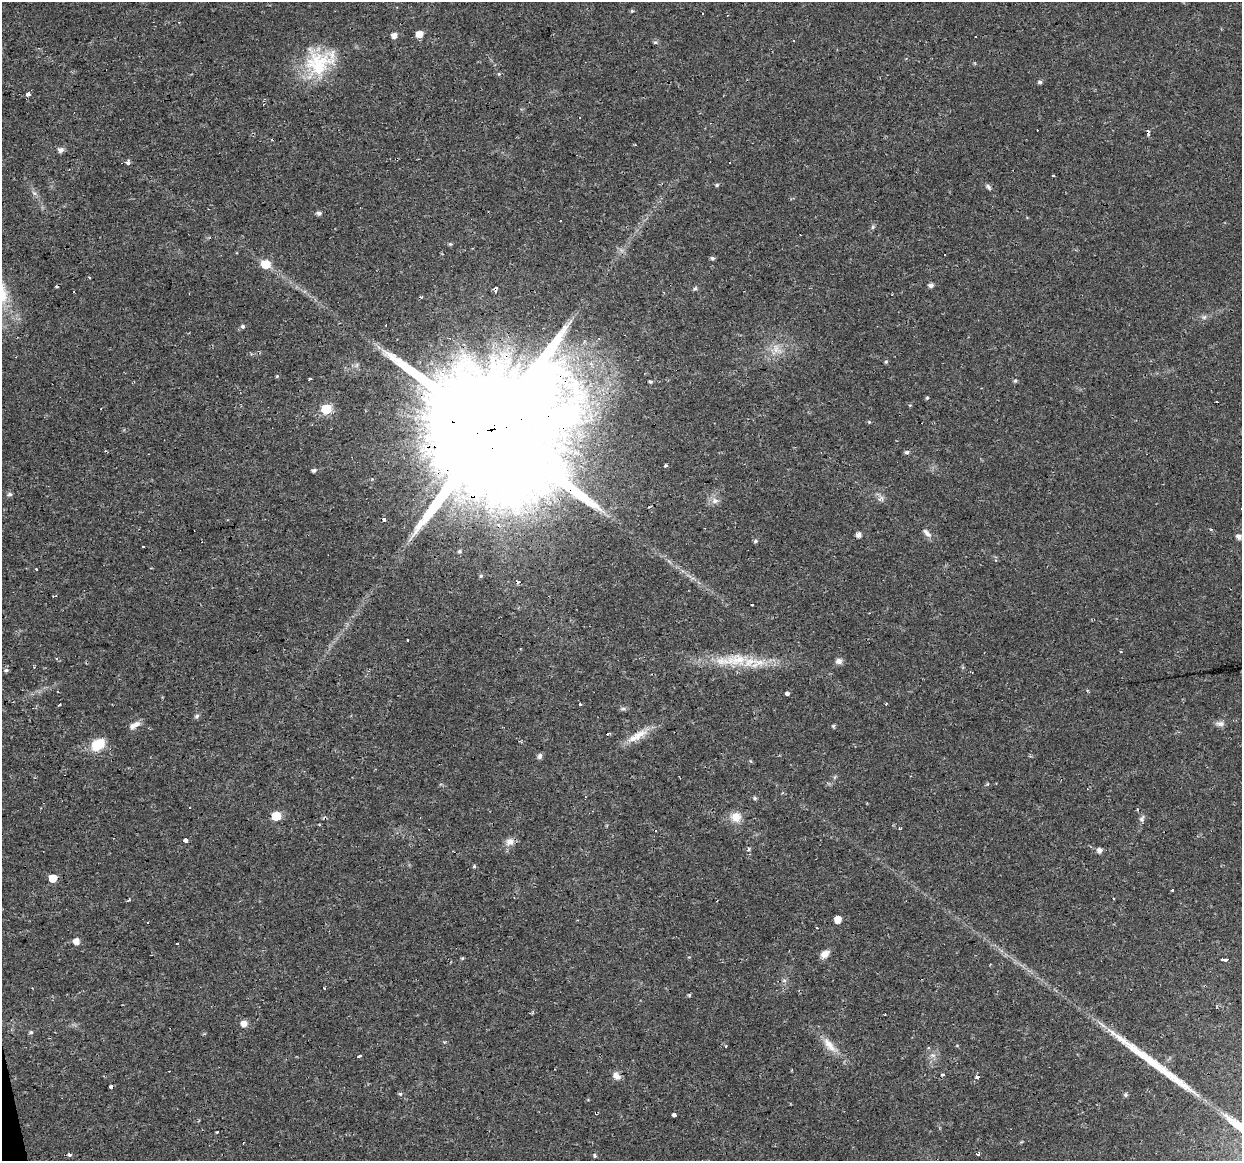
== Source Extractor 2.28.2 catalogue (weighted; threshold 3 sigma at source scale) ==
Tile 7 of 4 x 4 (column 3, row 2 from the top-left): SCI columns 2483-3722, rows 2349-3507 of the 4963 x 4744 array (HDU 1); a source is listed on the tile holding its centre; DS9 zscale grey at full resolution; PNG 1244 x 1163 px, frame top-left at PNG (2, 2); no overlay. Shown black and unused: <1% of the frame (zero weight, under 2 of 3 exposures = <1% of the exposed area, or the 3 px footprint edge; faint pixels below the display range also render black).
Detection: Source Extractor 2.28.2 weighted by HDU 2 'WHT'; one run over the whole footprint, this tile lists its part. Background 0.0216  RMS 0.0031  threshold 0.0137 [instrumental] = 3 sigma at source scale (4.5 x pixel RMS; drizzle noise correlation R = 1.50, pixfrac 1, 0.0396/0.0396 arcsec/px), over >= 5 px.
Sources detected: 133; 25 cosmic-ray / hot-pixel residue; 1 long thin detection or spike segment (spike, bleed or trail) — not listed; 2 inside a brighter listed object's ellipse — not listed separately; the other 105 listed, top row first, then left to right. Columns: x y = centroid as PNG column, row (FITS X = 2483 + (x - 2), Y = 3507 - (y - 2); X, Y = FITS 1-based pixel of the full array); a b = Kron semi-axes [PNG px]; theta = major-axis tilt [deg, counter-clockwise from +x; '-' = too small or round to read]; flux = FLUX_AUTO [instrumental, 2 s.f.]
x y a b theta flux
632 11 5 4 - 0.4
419 34 5 5 - 4.2
394 35 5 5 - 1.8
976 36 3 2 - 0.69
794 41 3 2 - 0.32
655 42 6 4 0 0.41
319 66 51 27 37 18
499 74 5 4 - 0.38
1040 82 5 4 - 0.69
28 94 4 3 - 2.8
580 118 3 3 - 0.57
1148 133 4 3 - 4.9
61 150 6 5 - 1.5
128 162 4 3 - 2.7
729 162 3 3 - 0.97
1053 176 3 3 - 2.1
717 185 5 4 - 0.47
988 187 9 5 -48 0.71
319 213 6 5 - 0.95
873 227 6 5 - 0.5
450 244 5 4 - 0.45
712 258 5 5 - 0.66
266 264 7 6 - 7.8
89 277 3 2 - 0.29
931 285 5 5 - 1.1
495 289 4 4 - 2.7
1204 317 6 6 - 0.75
243 326 5 5 - 0.7
599 338 4 3 - 0.6
776 348 15 9 -84 2.8
886 362 5 4 - 0.44
277 376 4 4 - 0.35
310 379 3 2 - 0.47
650 381 4 3 - 0.66
1015 381 6 5 - 0.51
927 398 5 4 - 0.41
326 409 6 6 - 20
869 422 5 4 - 0.35
494 429 54 28 8 22000
907 452 5 5 - 0.77
666 466 4 3 - 0.99
314 470 5 4 - 0.74
9 494 6 5 - 0.66
715 501 10 8 -7 1.7
384 520 4 3 - 1.6
1211 529 4 3 - 0.44
927 533 14 6 -48 1.5
858 535 5 5 - 1.4
1239 537 5 5 - 1.6
755 541 5 5 - 0.61
143 546 3 2 - 0.54
460 551 6 4 16 0.54
36 569 3 2 - 0.25
481 576 5 4 - 0.52
738 660 28 19 -7 10
839 661 8 7 - 1.3
6 670 6 4 2 0.67
787 693 4 3 - 2.1
60 704 4 2 - 0.42
580 704 3 2 - 0.71
886 704 4 2 - 0.27
623 709 7 4 0 0.59
197 716 7 5 28 0.61
1220 724 13 7 0 1.3
134 725 15 7 30 1.9
833 726 5 4 - 0.47
637 736 33 9 29 5
98 744 15 10 37 7.8
540 756 7 6 - 0.84
755 798 5 5 - 0.52
276 816 6 5 - 11
736 817 14 12 -25 3.5
1142 819 10 6 66 0.95
186 840 3 3 - 11
510 842 11 10 - 2
748 849 6 3 -83 0.52
1099 850 5 5 - 1.4
53 878 5 5 - 6.6
1172 890 3 3 - 0.91
1114 898 3 2 - 0.35
128 900 6 2 45 0.3
838 919 5 5 - 3.5
817 928 3 2 - 0.29
76 941 6 5 - 2.3
177 943 3 3 - 0.86
825 954 11 8 35 2.2
462 958 5 4 - 0.34
1224 959 5 3 - 4.2
784 980 6 4 0 0.64
324 988 3 2 - 0.43
689 995 4 4 - 0.46
244 1023 6 6 - 2.3
31 1032 5 5 - 0.55
829 1045 27 9 -49 4.4
359 1056 4 3 - 0.76
942 1074 4 3 - 0.63
616 1076 10 8 -46 1.9
977 1077 4 4 - 1.7
400 1094 5 5 - 0.52
1126 1095 6 5 - 0.56
674 1115 3 3 - 5.1
217 1132 3 3 - 0.86
978 1154 3 3 - 7.5
69 1155 5 4 - 0.66
595 1156 5 5 - 0.46
Overlapping masked pixels (flux is a lower limit): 3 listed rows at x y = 1148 133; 495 289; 494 429